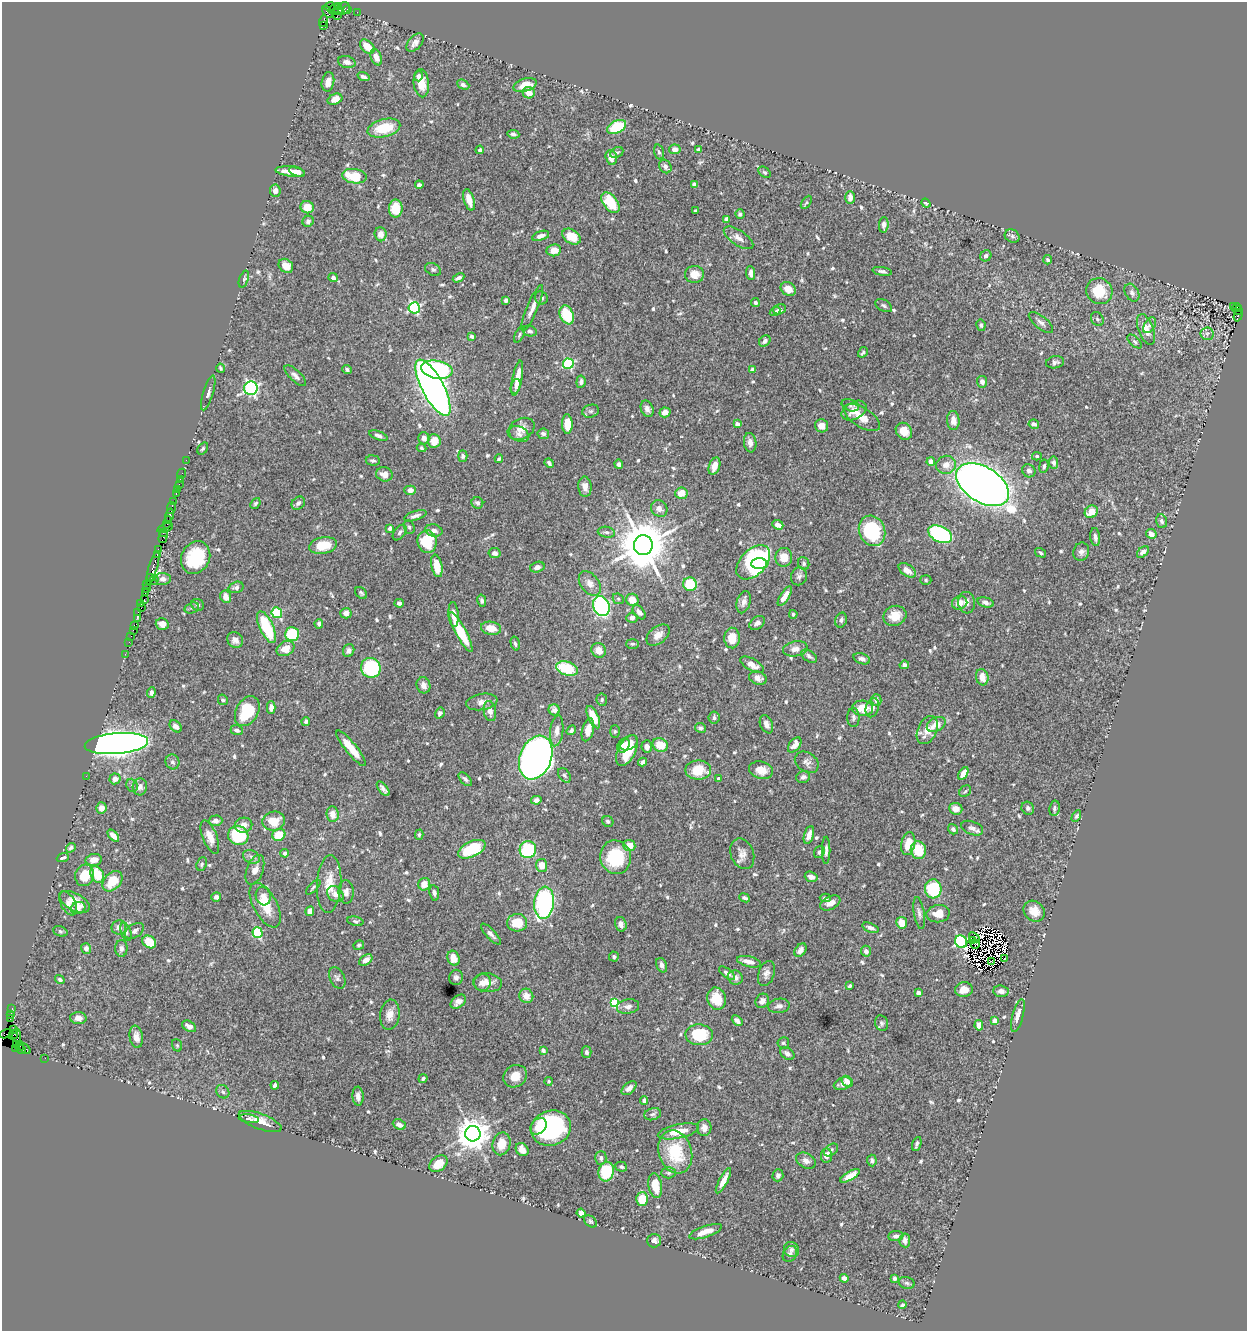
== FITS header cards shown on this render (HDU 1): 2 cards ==
NAXIS1  =                 1245
NAXIS2  =                 1329

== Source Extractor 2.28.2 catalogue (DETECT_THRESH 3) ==
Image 1245 x 1329 px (HDU 1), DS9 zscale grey, 1 PNG px = 1 image px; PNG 1249 x 1333 px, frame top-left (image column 1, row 1329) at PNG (2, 2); each listed source drawn as its Kron ellipse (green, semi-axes under 4 px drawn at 4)
Background 0.975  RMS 0.024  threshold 0.0718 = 3 sigma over >= 5 px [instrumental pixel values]
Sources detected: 694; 8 with non-positive FLUX_AUTO (blend fragments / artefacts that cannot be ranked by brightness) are neither listed nor drawn; of the other 686, the 500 brightest by FLUX_AUTO listed and drawn (186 fainter detections omitted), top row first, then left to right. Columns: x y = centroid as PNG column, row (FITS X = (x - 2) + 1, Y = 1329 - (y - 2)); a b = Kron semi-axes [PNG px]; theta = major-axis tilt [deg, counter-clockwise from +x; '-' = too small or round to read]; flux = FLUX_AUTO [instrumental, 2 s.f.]
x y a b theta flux
330 6 5 3 - 60
339 6 3 2 - 50
344 8 6 6 - 210
334 9 6 3 30 69
348 9 3 3 - 68
338 11 4 2 - 82
328 12 7 3 -55 40
357 12 2 2 - 21
337 16 2 2 - 25
323 21 6 3 76 140
323 25 3 2 - 40
415 43 10 6 48 7.6
367 47 8 5 -44 23
376 57 8 5 -67 11
347 62 9 6 -15 6.6
419 76 5 4 - 4
364 77 6 3 -19 3.9
328 82 10 6 79 11
421 83 14 7 -84 24
463 85 6 4 -26 4.9
525 85 12 6 18 20
529 93 6 5 - 13
335 99 8 5 22 13
617 127 10 6 26 71
384 128 17 9 14 51
513 134 6 4 -8 4.4
675 149 6 5 - 7.6
480 150 4 3 - 3.6
698 150 4 3 - 3.1
617 152 7 5 26 3.9
659 152 7 4 -73 3.3
611 157 7 5 -74 13
665 166 7 6 - 6.9
290 172 15 5 -7 21
297 172 8 4 -20 10
765 172 7 4 -39 2.6
354 176 12 7 -8 50
419 185 4 4 - 5.3
694 185 4 4 - 6.1
275 191 6 5 - 8.8
850 197 6 4 90 9.3
469 200 11 5 -73 15
806 202 7 4 56 2.5
610 203 12 7 -52 63
926 203 5 3 - 2.8
307 207 7 6 - 21
396 209 9 7 88 38
695 211 3 3 - 2.5
740 214 4 4 - 3.6
727 219 4 4 - 7.4
308 221 6 5 - 4.1
884 225 8 5 85 5.6
381 234 7 6 - 11
541 236 9 4 17 7.7
1012 236 8 6 -29 4.1
571 237 10 7 -34 32
738 238 17 7 -34 10
554 250 7 6 - 14
986 256 6 5 - 5.3
1048 260 4 4 - 3.3
286 266 8 6 -40 18
433 269 8 6 -28 3.6
882 271 10 4 -10 4.6
751 273 7 4 -85 7.1
695 274 9 8 - 22
333 278 5 4 - 6
458 278 6 3 28 4.7
244 279 9 4 71 3.2
788 289 8 6 -31 17
1099 291 13 12 - 48
1132 293 9 6 -61 5.6
541 298 7 6 - 4.2
506 300 4 4 - 4.1
755 302 4 4 - 4.6
884 306 9 5 -28 4
1233 306 3 2 - 61
414 308 5 5 - 220
532 308 25 5 67 12
1237 308 5 3 - 91
780 309 6 5 - 4.1
1238 311 4 2 - 150
775 312 5 4 - 3
567 315 10 6 -67 61
1238 315 6 3 72 180
1097 319 7 6 - 3.7
1041 322 15 6 -39 7.4
981 325 6 4 -79 3.9
1150 325 9 5 57 5.2
1146 329 16 7 -70 21
529 331 7 5 -13 4.6
1207 334 6 6 - 4.7
520 335 9 4 63 3.1
472 336 4 3 - 3.5
765 341 6 5 - 5.3
1135 342 9 4 -42 4.4
863 352 6 3 57 3
1055 362 9 6 9 5.3
568 364 5 5 - 150
220 368 4 3 - 2.5
752 369 4 4 - 2.7
347 370 5 4 - 3.7
437 370 16 9 -10 220
295 376 14 5 -43 6.9
517 378 18 5 79 18
581 382 6 4 83 5.2
982 382 6 5 - 8.2
516 386 7 4 75 5.1
251 388 7 6 - 340
433 388 31 11 -62 1300
208 393 18 5 73 6.6
850 405 9 5 -20 3.5
647 409 8 6 -64 7.1
591 411 8 6 15 3.9
854 411 13 8 29 14
665 412 5 5 - 9.9
862 417 20 9 -32 19
953 421 9 6 -86 13
567 424 10 5 -88 30
737 424 4 3 - 7.7
1034 424 5 4 - 6.3
822 426 7 6 - 14
521 429 14 10 28 16
904 431 9 7 -49 17
519 434 10 7 -29 7.4
543 434 6 5 - 5.2
378 435 9 4 -20 5.2
424 438 6 5 - 8.2
434 441 7 6 - 18
750 443 10 6 -82 8
203 448 6 4 51 3.1
421 448 5 4 - 2.6
463 456 5 4 - 3.3
1037 456 5 4 - 2.5
499 459 4 3 - 2.9
186 460 2 2 - 12
373 460 7 5 -5 3.7
931 462 4 4 - 15
549 463 5 3 - 3.4
1054 463 6 4 -82 5.3
619 464 5 4 - 4.7
946 465 10 9 - 14
714 466 9 5 70 17
1044 466 7 4 80 4
1029 471 7 6 - 6.1
182 474 5 2 - 16
384 474 8 7 - 11
180 479 4 2 - 9.1
179 484 2 2 - 25
983 485 29 17 -31 1800
585 487 10 6 -85 13
177 489 2 2 - 13
410 490 6 4 -1 9.2
176 493 3 2 - 48
681 493 6 6 - 20
173 502 3 2 - 15
255 503 6 4 50 2.8
298 503 7 5 44 4.8
477 503 6 5 - 5.1
171 508 6 3 77 96
659 509 9 7 -48 8.7
1091 512 7 6 - 24
169 515 7 2 77 47
415 516 12 4 18 6
1162 521 7 5 -73 3.9
167 522 6 3 74 230
778 525 6 4 -21 12
409 527 7 5 -70 3.6
165 528 8 2 18 65
390 528 4 4 - 8.7
434 530 9 6 -14 7.2
872 531 15 13 -67 120
164 532 4 2 - 52
606 532 8 5 -10 4.8
400 533 9 5 53 4.5
940 534 13 8 -25 210
1151 534 5 5 - 9.4
163 537 7 3 74 83
1095 537 9 5 -82 6.2
427 542 11 9 -85 61
323 545 14 8 10 35
643 545 10 9 - 8500
158 549 3 2 - 83
1081 552 9 8 - 6.1
1143 552 7 4 43 7.8
495 553 6 5 - 6.2
1041 553 6 4 -33 2.6
157 555 4 2 - 130
196 557 17 14 62 88
784 557 9 8 - 24
753 562 20 13 46 310
759 563 8 5 2 71
804 563 6 5 - 3.6
437 566 11 5 -78 29
537 567 7 5 17 6.9
153 568 17 4 73 520
907 570 9 5 -34 13
799 576 9 8 - 5.8
150 577 3 3 - 150
163 579 8 6 -4 6.7
154 580 5 3 - 33
926 580 5 5 - 2.6
590 584 14 9 -53 13
690 584 7 6 - 67
147 585 2 2 - 33
236 587 8 5 16 4.3
146 589 2 2 - 21
145 593 2 2 - 19
361 593 7 5 -46 3
785 596 11 4 58 15
226 597 6 5 - 14
144 599 2 2 - 7.7
618 599 6 5 - 2.5
632 600 6 6 - 18
482 601 6 4 -77 4.6
744 602 11 7 74 8.7
986 602 8 5 -14 5.3
141 603 3 2 - 48
399 603 5 4 - 4.5
960 603 8 6 20 15
967 603 11 8 -84 9.1
198 605 6 5 - 3.6
601 606 10 8 -68 250
141 608 2 2 - 11
192 608 7 5 19 3.6
138 612 2 2 - 37
639 612 8 5 -50 7.4
277 613 5 5 - 91
346 613 5 5 - 8.5
793 614 4 4 - 3.6
454 615 12 5 -86 11
895 616 12 9 22 23
137 618 2 2 - 19
632 618 5 5 - 7.4
841 620 7 5 73 4.4
757 623 8 6 37 7.2
162 624 6 5 - 11
319 624 5 4 - 4.8
134 626 3 2 - 80
266 627 17 6 -65 84
491 628 10 6 -8 22
133 630 2 2 - 58
461 632 22 5 -62 65
292 634 7 7 - 84
658 635 13 8 40 12
131 636 2 2 - 17
732 638 10 8 -88 25
235 640 8 7 - 9.4
129 642 2 2 - 40
515 644 7 4 -76 3.3
632 644 6 5 - 3.1
285 649 9 7 27 22
795 649 12 7 11 11
349 650 7 5 66 5.9
599 650 8 7 - 16
125 654 2 2 - 21
809 656 9 5 -35 5.3
862 659 8 5 -19 5.6
752 665 13 6 -29 14
904 665 5 4 - 5.2
371 668 10 9 - 150
567 669 11 7 -15 69
982 677 8 6 -77 16
758 678 9 6 -19 10
423 685 8 7 - 7.5
151 693 5 4 - 5
223 700 5 4 - 3.4
602 700 6 5 - 3.2
876 700 6 5 - 8.1
482 702 16 8 9 11
271 708 6 4 89 9.6
862 708 10 7 -4 33
872 708 10 6 73 10
554 710 6 5 - 5.4
247 711 16 11 61 76
490 711 10 6 -80 11
440 713 6 4 59 3.6
593 717 12 5 -65 23
853 717 9 6 -89 4.8
714 718 6 5 - 4.4
306 721 4 4 - 2.8
766 724 9 6 -67 8
936 724 10 7 29 20
176 726 7 5 -42 8.4
700 728 5 5 - 3.9
237 730 6 5 - 4.7
571 730 5 4 - 3.6
588 730 12 6 76 18
927 730 15 9 64 23
557 731 15 6 84 10
615 731 6 5 - 2.5
116 743 32 10 5 2100
629 743 10 6 27 12
660 745 8 6 -22 30
795 745 8 5 52 12
623 746 7 5 51 12
647 746 6 5 - 6.7
351 748 22 5 -51 31
627 751 16 8 63 43
536 758 23 16 69 1400
172 762 7 7 - 4.6
643 762 4 3 - 5.1
807 762 13 9 -34 7.8
698 770 13 9 0 42
761 770 12 8 -15 18
963 773 7 4 59 15
564 775 8 5 -59 4
86 776 2 2 - 9.6
803 777 7 6 - 4.8
719 778 4 3 - 5.3
115 779 5 5 - 10
465 779 8 4 -47 3.8
132 785 7 5 -69 4.3
140 787 8 7 - 7.9
383 789 9 3 -51 5.5
965 791 6 5 - 2.8
536 800 5 4 - 5.4
101 808 5 5 - 13
1028 808 7 6 - 5.2
1054 808 7 5 80 3.7
956 809 7 6 - 13
333 814 8 6 -83 14
1076 816 6 4 60 2.7
215 821 7 5 2 6.8
274 821 11 9 14 30
608 821 6 5 - 3.4
243 825 9 7 11 9.1
972 828 11 6 -22 7.4
953 829 5 4 - 4.7
238 835 10 9 - 92
279 835 7 6 - 34
419 835 5 4 - 2.6
809 835 9 4 74 9.8
113 836 7 4 -47 11
210 837 17 7 -68 18
908 844 12 7 79 26
629 846 6 5 - 24
71 848 5 4 - 3.4
472 849 15 7 25 85
528 849 8 8 - 100
826 850 14 4 90 5.4
918 850 9 7 -76 43
819 852 6 5 - 4.5
285 853 4 4 - 4.3
742 854 16 11 -68 12
251 857 9 6 -23 5.7
616 857 17 15 -76 81
63 858 6 3 21 2.9
94 860 8 6 10 12
202 864 7 5 66 3.4
542 865 6 5 - 16
255 870 16 8 70 14
85 875 11 9 73 35
97 875 9 6 -61 42
811 877 6 5 - 7.6
113 881 11 8 47 38
329 884 29 12 87 29
424 884 6 6 - 16
313 887 9 4 45 2.8
933 889 9 8 - 110
346 892 12 7 -88 8.1
434 893 8 4 -81 4.7
335 894 9 7 -42 10
263 896 9 7 -74 9.4
216 897 5 4 - 5.3
744 898 6 3 -23 4.1
825 898 5 3 - 3.9
74 902 17 8 -29 23
68 903 13 7 -63 8.7
544 903 16 10 84 220
830 903 11 6 27 12
265 905 25 11 -62 40
78 908 7 6 - 7.8
310 911 5 4 - 8.1
1034 911 11 9 -43 20
919 913 16 5 -81 6.5
938 914 12 8 9 20
355 921 8 4 -12 3
517 923 10 9 - 34
902 923 6 5 - 21
621 924 7 5 -73 7.6
119 927 7 7 - 8.6
870 928 8 4 -21 5.9
60 931 7 5 -19 2.9
134 931 10 6 33 6.7
126 932 9 5 -70 5.2
258 933 5 5 - 130
491 934 13 4 -47 6.4
974 937 6 2 -40 2.8
972 940 2 2 - 2.8
149 942 7 6 - 37
961 942 6 5 - 230
975 944 4 2 - 3.4
359 945 5 4 - 2.9
86 948 5 5 - 6.9
121 948 8 6 -90 6.3
800 950 7 5 54 8.1
866 951 5 5 - 5.5
614 957 5 5 - 3.1
454 958 7 6 - 19
1004 959 2 2 - 2.9
366 960 7 5 35 10
749 962 12 5 -14 12
992 962 3 2 - 3.2
662 965 7 5 -68 6.1
727 973 9 4 -38 5.5
766 974 13 8 73 8.4
456 977 8 6 75 5.5
337 978 11 7 -64 5.4
735 978 7 7 - 10
60 979 5 4 - 3.5
482 983 8 8 - 11
487 983 14 9 -6 16
850 986 4 3 - 3.2
964 990 9 7 5 14
1001 991 7 6 - 7.3
918 993 4 3 - 5.7
526 996 7 7 - 14
717 999 11 9 -75 35
762 1001 7 6 - 9.2
458 1002 9 6 39 9.5
615 1003 4 4 - 85
779 1006 11 7 9 7.1
628 1007 11 7 9 8.2
12 1008 3 2 - 30
10 1014 4 3 - 99
390 1015 15 9 84 14
1018 1015 17 5 75 13
78 1018 8 6 -3 11
10 1019 2 2 - 40
995 1020 4 4 - 17
737 1021 6 4 -43 6.1
882 1023 8 6 -69 4.1
979 1025 5 4 - 11
189 1026 8 5 -31 8.8
14 1029 2 2 - 24
6 1034 7 3 13 55
13 1035 5 3 - 59
16 1035 7 3 -85 84
699 1035 13 10 -3 67
136 1037 11 6 -81 11
783 1043 6 5 - 3.6
16 1044 2 2 - 19
177 1045 6 5 - 2.5
20 1046 5 3 - 56
16 1048 2 2 - 16
25 1049 7 3 -42 120
21 1050 4 3 - 110
543 1050 4 4 - 5.9
586 1052 6 5 - 4.9
787 1054 8 5 -37 6.9
45 1058 2 2 - 13
515 1076 12 10 35 21
423 1079 5 4 - 2.5
548 1081 4 4 - 2.9
847 1081 6 5 - 10
843 1084 9 6 19 9
275 1085 4 4 - 4.6
629 1088 9 5 41 9.2
223 1092 7 6 - 4
358 1096 9 5 -87 9.1
644 1100 4 4 - 4
653 1114 8 6 17 4.7
249 1119 10 4 -8 3.5
260 1121 23 7 -20 23
399 1125 7 5 -24 9
538 1126 9 7 47 14
551 1128 20 17 16 230
704 1128 8 7 - 9.6
678 1131 21 7 12 30
473 1134 8 7 - 3100
501 1144 11 9 76 22
917 1144 7 3 70 3.9
522 1150 7 5 -49 12
831 1150 8 5 35 4
675 1152 22 16 -73 84
826 1156 7 5 85 11
601 1158 7 5 88 4.3
872 1160 6 5 - 4.2
806 1161 10 7 -29 8.1
438 1164 10 7 38 30
621 1167 6 5 - 3
606 1172 10 7 79 63
669 1173 7 5 1 3.8
778 1175 6 5 - 4.8
850 1176 11 4 30 16
723 1181 14 4 62 13
655 1186 12 6 -80 25
642 1199 6 6 - 43
581 1213 4 4 - 11
591 1221 7 5 -39 2.8
705 1232 17 5 19 17
896 1236 8 5 4 5.5
905 1240 7 5 -84 8.7
654 1241 7 6 - 6.2
791 1250 8 7 - 5.2
790 1254 8 6 58 5.6
844 1278 4 4 - 6.5
894 1278 4 3 - 5.8
907 1283 8 6 -16 4
902 1305 4 3 - 2.8
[186 fainter detections neither listed nor drawn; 8 non-positive-flux detections neither listed nor drawn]